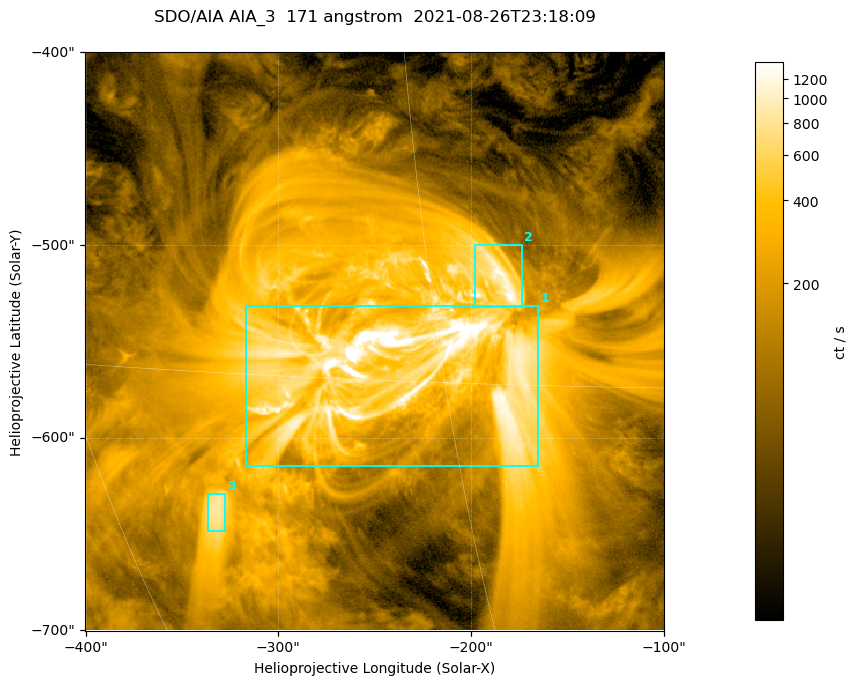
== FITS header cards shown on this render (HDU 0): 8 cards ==
TELESCOP= 'SDO/AIA '
INSTRUME= 'AIA_3   '
WAVELNTH=                  171
WAVEUNIT= 'angstrom'
DATE-OBS= '2021-08-26T23:18:09.35'
CTYPE1  = 'HPLN-TAN'
CTYPE2  = 'HPLT-TAN'
BUNIT   = 'ct / s  '

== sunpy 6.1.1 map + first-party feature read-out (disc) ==
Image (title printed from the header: SDO/AIA AIA_3  171 angstrom  2021-08-26T23:18:09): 501 x 501 px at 0.6 arcsec/px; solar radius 950 arcsec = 1583 px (partial field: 3.2% of the solar disc is inside the frame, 100% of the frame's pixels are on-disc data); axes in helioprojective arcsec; data unit ct / s (BUNIT, on the colour bar)
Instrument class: DISC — disc imager (sunpy class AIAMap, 171 A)
Bright regions (active regions / flare kernels): reference = the on-disc median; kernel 5 px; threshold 5 sigma = 538 ct / s over a disc level ~133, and >= 1.15x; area >= 251 px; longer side >= 6 px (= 3.6 arcsec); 3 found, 3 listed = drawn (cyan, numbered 1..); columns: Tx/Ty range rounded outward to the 2 arcsec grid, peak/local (2 s.f.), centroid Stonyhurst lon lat
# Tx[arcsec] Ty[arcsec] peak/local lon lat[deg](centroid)
1 -318..-164 -616..-530 24 -16 -30
2 -198..-172 -532..-500 11 -12 -26
3 -338..-326 -650..-628 6.5 -25 -36